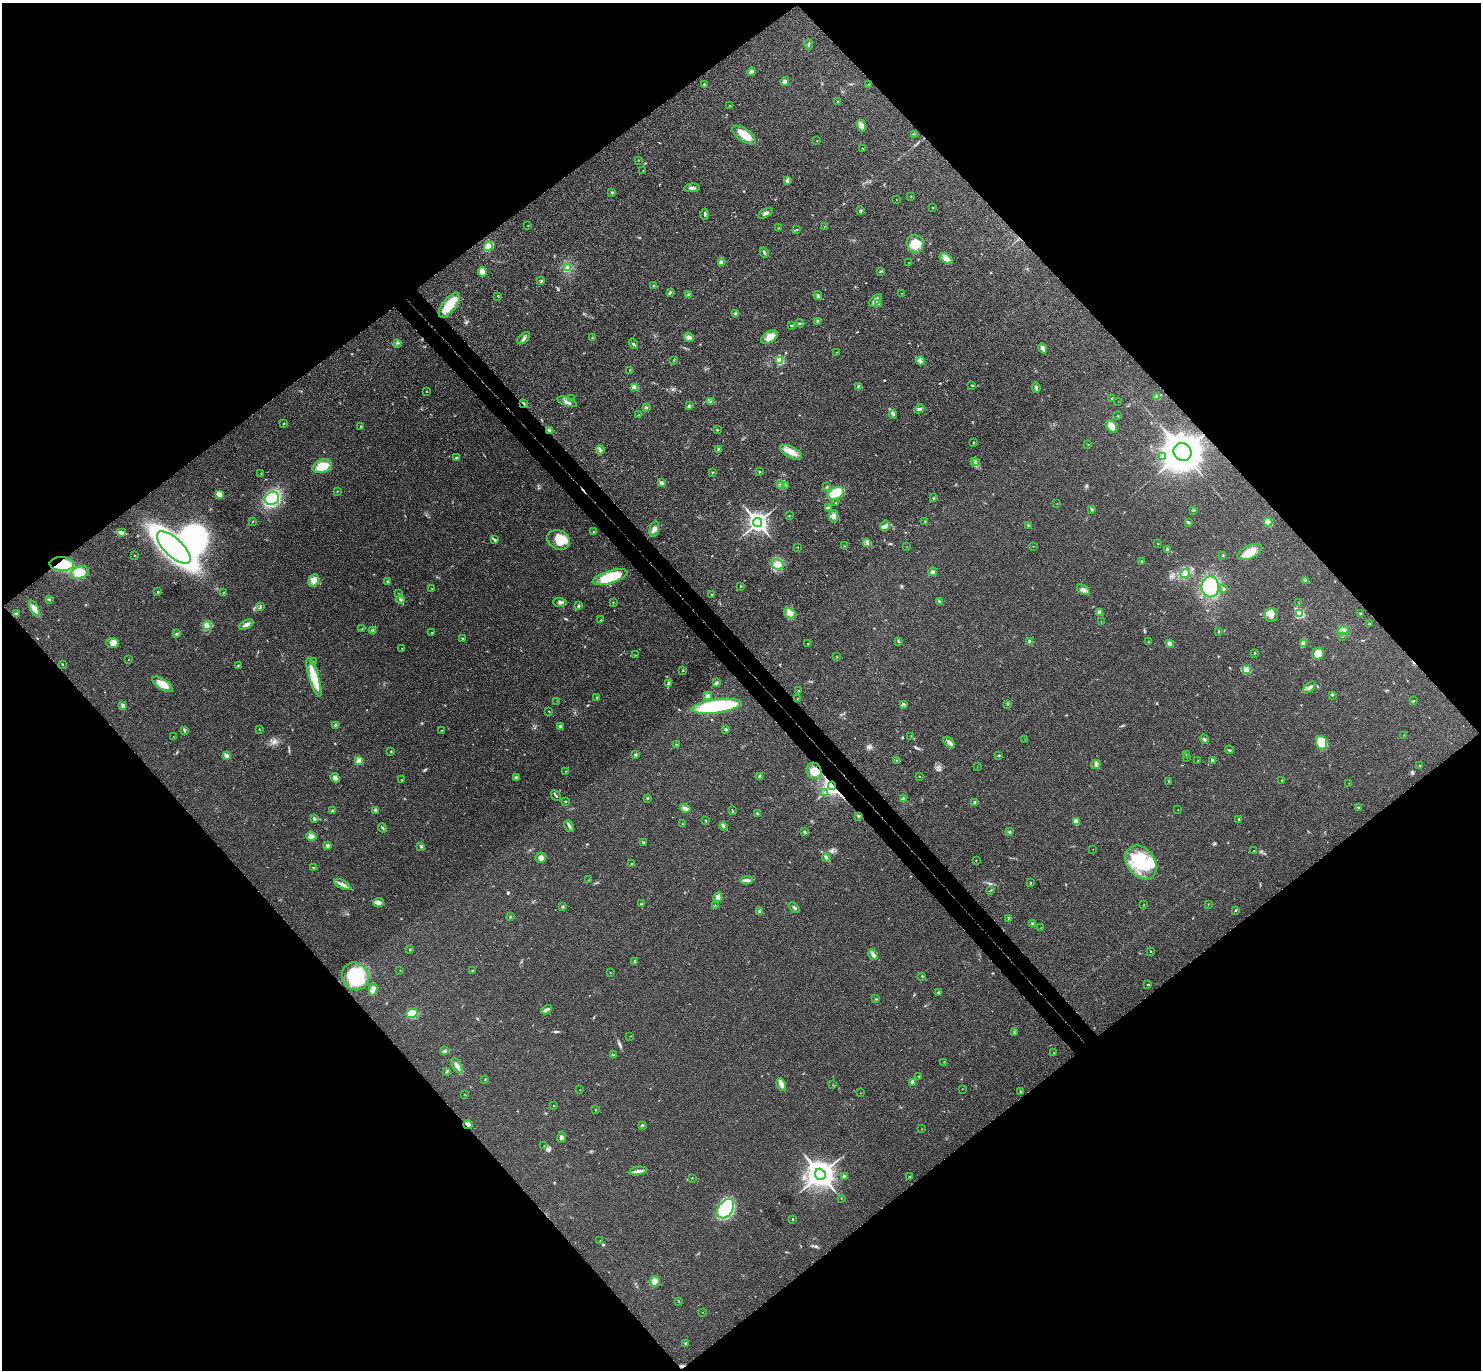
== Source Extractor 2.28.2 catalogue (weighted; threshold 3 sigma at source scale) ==
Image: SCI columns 47-5961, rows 197-5665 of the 6010 x 6001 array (HDU 1 of 3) = the unmasked area's bounding box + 8 px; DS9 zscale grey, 4 x 4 block average (1 PNG px = mean of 4 x 4 image px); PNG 1483 x 1372 px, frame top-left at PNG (2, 3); each listed source drawn as its Kron ellipse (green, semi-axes under 4 px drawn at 4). Shown black and unused: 51% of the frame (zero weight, under 3 of 4 exposures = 6% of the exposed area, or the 3 px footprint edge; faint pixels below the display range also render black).
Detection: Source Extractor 2.28.2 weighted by HDU 2 'WHT'. Background 0.0268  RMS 0.0047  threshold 0.0213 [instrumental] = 3 sigma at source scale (4.5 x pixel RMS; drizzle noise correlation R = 1.50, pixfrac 1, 0.05/0.05 arcsec/px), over >= 5 px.
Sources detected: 383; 1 inside a brighter object's white glare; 2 cosmic-ray / hot-pixel residue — neither listed nor drawn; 2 coinciding with a brighter row at this scale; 11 inside a brighter listed object's ellipse — not listed separately; the other 367 listed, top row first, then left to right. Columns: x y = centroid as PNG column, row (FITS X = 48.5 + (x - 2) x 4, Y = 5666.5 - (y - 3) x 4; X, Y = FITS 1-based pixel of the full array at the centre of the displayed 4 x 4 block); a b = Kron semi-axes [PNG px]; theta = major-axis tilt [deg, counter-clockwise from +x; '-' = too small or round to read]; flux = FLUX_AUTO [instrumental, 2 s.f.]
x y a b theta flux
809 44 5 2 - 3.9
751 71 4 3 - 5.7
785 81 4 3 - 12
704 84 3 2 - 3.4
869 85 3 2 - 2.5
837 102 2 2 - 5.3
729 106 2 2 - 0.6
861 125 6 4 -72 10
915 134 2 2 - 1.2
744 135 14 6 -35 46
817 140 2 2 - 0.66
862 148 2 2 - 1
638 161 2 2 - 0.68
643 170 2 2 - 0.86
787 180 3 3 - 4.6
692 188 8 3 7 8
612 192 3 2 - 2.4
911 197 2 2 - 0.83
897 200 2 2 - 0.98
932 208 2 2 - 2.5
861 211 3 2 - 3.5
765 213 8 3 27 7.3
705 214 5 2 - 4.5
528 225 2 2 - 1.5
824 227 2 2 - 0.69
779 228 2 2 - 0.83
796 230 2 2 - 1.1
915 244 9 8 - 51
488 246 5 4 - 34
764 252 5 2 - 3.6
946 258 7 3 -32 12
721 262 4 3 - 8.7
909 263 2 2 - 0.8
567 268 3 2 - 2.9
881 271 3 2 - 4
482 272 5 3 - 28
541 281 3 2 - 2.7
654 286 2 2 - 3.9
670 292 4 2 - 3.5
902 293 2 2 - 0.91
688 295 3 2 - 2.5
818 295 4 2 - 4.6
498 296 3 2 - 1.2
875 300 8 4 45 13
878 304 3 2 - 2
449 305 15 6 52 67
736 314 3 3 - 11
818 321 3 3 - 5.4
800 323 4 2 - 3.6
791 326 3 2 - 2
689 337 5 2 - 5.5
769 337 9 5 34 26
524 338 7 3 44 7.2
592 338 3 2 - 2.6
397 343 3 2 - 3.2
634 344 5 2 - 3.7
1043 348 5 3 - 12
836 353 2 2 - 0.73
674 360 2 2 - 1.2
780 360 2 2 - 47
921 361 4 3 - 6.2
630 370 2 2 - 0.89
972 385 2 2 - 5.8
635 387 2 2 - 66
859 387 3 3 - 8.8
1036 388 5 2 - 4.5
426 391 2 2 - 3.3
1157 397 3 2 - 3.1
1111 398 3 2 - 1.4
571 399 2 2 - 0.69
1118 401 2 2 - 0.68
567 402 10 3 -20 11
710 402 3 2 - 3.1
524 404 4 2 - 3.3
689 406 3 3 - 4.2
646 407 3 2 - 2.8
919 409 5 2 - 4.4
639 415 2 2 - 1.3
893 415 4 2 - 3.4
1118 416 2 2 - 1.5
284 424 2 2 - 1.4
360 426 2 2 - 3
1111 426 7 5 -52 25
717 430 3 2 - 2
550 431 2 2 - 26
973 443 3 2 - 1.7
1088 444 2 2 - 1
718 449 4 2 - 4.1
600 450 4 2 - 4
791 452 12 5 -27 27
1182 452 9 8 - 6100
1163 457 4 2 - 3.2
457 458 4 2 - 3.7
975 462 2 2 - 2.3
977 463 2 2 - 2.8
322 466 10 6 19 55
759 471 3 2 - 1.9
712 472 2 2 - 1.3
261 473 2 2 - 2
661 483 2 2 - 30
781 484 2 2 - 2
786 486 2 2 - 1.6
827 487 3 2 - 2.5
337 492 2 2 - 1.2
836 493 8 6 23 75
219 494 2 2 - 58
272 498 7 6 - 210
934 498 3 2 - 2.7
836 503 2 2 - 1.1
1057 503 2 2 - 0.93
828 508 2 2 - 2.2
1091 509 2 2 - 11
1193 510 2 2 - 1.4
789 516 2 2 - 0.79
834 516 6 4 88 11
253 521 3 2 - 1.4
925 521 2 2 - 1.5
1188 522 4 2 - 3.4
1268 522 4 4 - 33
758 523 4 3 - 1300
1029 525 4 2 - 1.7
885 526 5 4 - 8
654 529 8 4 76 12
593 532 2 2 - 1.5
121 533 4 2 - 5
495 540 3 2 - 4.5
559 540 12 9 -29 42
867 543 2 2 - 1.1
1157 543 2 2 - 2.5
844 546 2 2 - 1.1
1033 546 2 2 - 0.73
797 547 2 2 - 0.63
907 547 2 2 - 0.54
174 548 21 9 -43 1200
1168 549 2 2 - 1
1250 552 13 6 25 38
135 555 2 2 - 1.1
1223 555 2 2 - 1.9
1142 561 4 2 - 2.8
62 564 12 7 -2 100
777 564 6 5 - 17
80 572 9 6 17 41
933 572 4 3 - 6.7
1185 574 4 4 - 9.5
610 577 18 6 16 130
314 580 6 5 - 14
388 581 2 2 - 3.7
1305 581 3 2 - 1.9
741 586 2 2 - 1.2
1210 587 10 9 - 180
432 589 2 2 - 1.7
1223 589 3 2 - 2.1
1083 590 7 3 -32 9.7
158 592 2 2 - 6.2
224 592 2 2 - 1.6
398 594 2 2 - 1.1
712 594 2 2 - 1.6
49 599 3 2 - 2.3
400 599 4 3 - 5.1
939 601 2 2 - 2.7
560 602 7 3 -2 8.2
613 603 2 2 - 1.2
1298 603 2 2 - 1
578 606 3 2 - 4.9
260 607 2 2 - 1.3
34 608 8 4 -64 19
790 613 6 4 -25 14
1100 613 4 3 - 17
1299 613 3 2 - 220
1360 613 2 2 - 1.7
16 614 3 2 - 2.4
1271 615 7 6 - 16
601 620 2 2 - 1.4
1101 621 2 2 - 0.78
1369 624 2 2 - 2
246 625 8 3 28 11
207 626 4 4 - 28
362 629 2 2 - 1.4
373 630 3 2 - 3.3
1343 630 5 4 - 11
1219 631 2 2 - 1.2
432 633 2 2 - 4.4
177 634 2 2 - 0.98
1342 637 2 2 - 0.88
462 638 3 2 - 2.3
898 641 3 2 - 1.8
1029 641 2 2 - 9.7
1148 642 2 2 - 0.84
113 643 6 5 - 19
808 643 2 2 - 1
1303 643 4 3 - 7.3
1169 644 3 3 - 6.9
402 648 2 2 - 1.1
1254 653 2 2 - 0.81
1318 654 6 6 - 23
635 655 2 2 - 0.82
836 657 2 2 - 1.2
128 659 2 2 - 1.3
313 662 2 2 - 1.2
62 664 2 2 - 1.5
238 665 3 2 - 1.7
1246 669 4 3 - 22
683 670 3 2 - 1.4
314 677 20 5 -73 71
716 683 4 3 - 4.6
163 684 12 5 -33 36
668 684 4 2 - 3.9
1309 687 7 3 42 8.6
798 691 3 2 - 1.4
1332 695 2 2 - 1.7
708 696 3 2 - 13
597 697 2 2 - 5
798 699 3 2 - 1.8
557 701 2 2 - 0.56
1413 701 2 2 - 1.8
903 704 2 2 - 13
1007 704 2 2 - 0.91
123 706 4 3 - 4.7
716 706 25 7 8 310
549 712 2 2 - 1.2
336 725 3 2 - 2.4
560 727 4 3 - 4.4
259 729 2 2 - 3.2
726 729 2 2 - 4.9
184 730 3 2 - 2.6
441 730 2 2 - 1.1
1403 735 2 2 - 0.52
911 736 2 2 - 0.78
173 737 2 2 - 0.58
1025 739 2 2 - 0.53
1204 739 5 2 - 3.9
949 743 7 2 -46 13
1322 743 7 5 -72 57
676 745 2 2 - 0.94
1229 750 4 2 - 2.6
391 752 2 2 - 1.7
636 754 3 2 - 3.3
1186 754 2 2 - 2.1
999 755 3 2 - 2.5
226 756 2 2 - 41
1187 758 2 2 - 0.61
896 760 2 2 - 0.88
1213 760 2 2 - 21
359 761 2 2 - 63
1198 761 2 2 - 0.71
1096 765 4 3 - 6.2
1419 765 2 2 - 1.8
977 766 2 2 - 0.55
566 771 2 2 - 0.94
814 771 8 7 - 29
760 776 4 2 - 3.4
920 776 2 2 - 0.95
516 777 4 2 - 4.3
335 778 5 3 - 15
401 780 2 2 - 0.98
1282 780 2 2 - 4.5
1169 781 3 2 - 3.2
1348 783 2 2 - 0.31
832 786 4 3 - 1100
824 792 3 2 - 2
556 795 6 2 -45 3.9
647 798 3 2 - 3.8
903 799 2 2 - 2
565 801 2 2 - 1.9
975 802 3 3 - 4.7
1358 807 2 2 - 4.4
685 808 5 3 - 10
376 810 2 2 - 9.5
1178 810 2 2 - 0.8
332 811 2 2 - 3.7
732 811 3 2 - 1.9
757 813 3 2 - 2.2
858 816 2 2 - 12
314 819 2 2 - 13
1239 819 2 2 - 7.2
705 821 2 2 - 1.9
1076 822 4 4 - 25
683 824 2 2 - 1.3
569 826 6 2 -63 6.4
723 826 4 3 - 5.9
382 828 5 2 - 4
1009 831 2 2 - 1.8
804 832 2 2 - 3.3
311 836 5 4 - 10
643 842 3 2 - 1.9
328 846 3 3 - 6.9
421 846 2 2 - 9.8
1093 849 2 2 - 0.87
1254 851 2 2 - 0.86
826 857 4 2 - 4.9
541 858 5 5 - 14
976 860 2 2 - 0.95
1141 862 18 13 -51 150
632 864 2 2 - 2.5
314 867 2 2 - 1.2
589 880 2 2 - 0.77
747 880 6 3 4 9.6
1031 883 3 2 - 1
342 884 9 3 -27 15
990 890 4 2 - 1.3
718 897 5 4 - 14
378 902 5 4 - 9.4
641 904 3 2 - 1.6
1143 905 2 2 - 1.1
1208 905 2 2 - 0.72
715 906 2 2 - 1.3
563 907 3 2 - 3.1
794 907 6 2 -41 5.6
1235 910 3 2 - 2.4
759 912 3 2 - 2.1
510 917 2 2 - 1
1009 918 3 2 - 4.7
1032 923 3 2 - 3.8
1041 927 2 2 - 0.5
410 950 2 2 - 1.8
1151 951 2 2 - 1.7
873 955 6 2 -58 18
635 962 2 2 - 4.3
400 970 2 2 - 1.1
473 971 2 2 - 1.3
610 973 2 2 - 0.98
355 976 14 13 - 140
922 976 2 2 - 1.7
1148 984 3 2 - 2.7
373 990 6 4 80 23
939 992 2 2 - 1.8
876 999 2 2 - 1.7
546 1010 6 2 28 7.3
412 1013 6 4 15 59
1014 1033 3 2 - 2.1
630 1036 2 2 - 0.54
445 1051 4 2 - 3.8
1054 1053 2 2 - 1.6
613 1055 2 2 - 2
944 1062 2 2 - 0.81
457 1066 8 3 -61 9.9
447 1071 4 2 - 3.5
919 1076 2 2 - 1.5
485 1079 2 2 - 1.4
913 1082 3 3 - 5.5
781 1084 7 3 -69 21
833 1085 2 2 - 1.1
962 1089 2 2 - 0.69
580 1090 2 2 - 0.88
1020 1091 2 2 - 1.4
860 1093 2 2 - 0.64
465 1094 2 2 - 0.66
554 1106 2 2 - 0.75
595 1109 2 2 - 1.4
468 1125 4 3 - 8.5
642 1125 3 2 - 2.5
922 1129 2 2 - 1
561 1137 6 3 65 5.7
544 1146 2 2 - 0.8
638 1171 9 3 9 10
820 1174 6 5 - 2900
844 1176 2 2 - 15
910 1177 3 2 - 4.3
692 1178 2 2 - 1.3
842 1198 2 2 - 2.2
726 1209 11 7 54 220
793 1219 2 2 - 3.4
600 1241 2 2 - 1.4
655 1281 5 5 - 21
678 1301 2 2 - 1.2
702 1312 2 2 - 0.72
685 1343 2 2 - 4
Overlapping masked pixels (flux is a lower limit): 8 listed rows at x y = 524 404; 550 431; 1182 452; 62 564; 814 771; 832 786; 858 816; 468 1125
Diffuse or blended objects may show on this block-average render without a row.